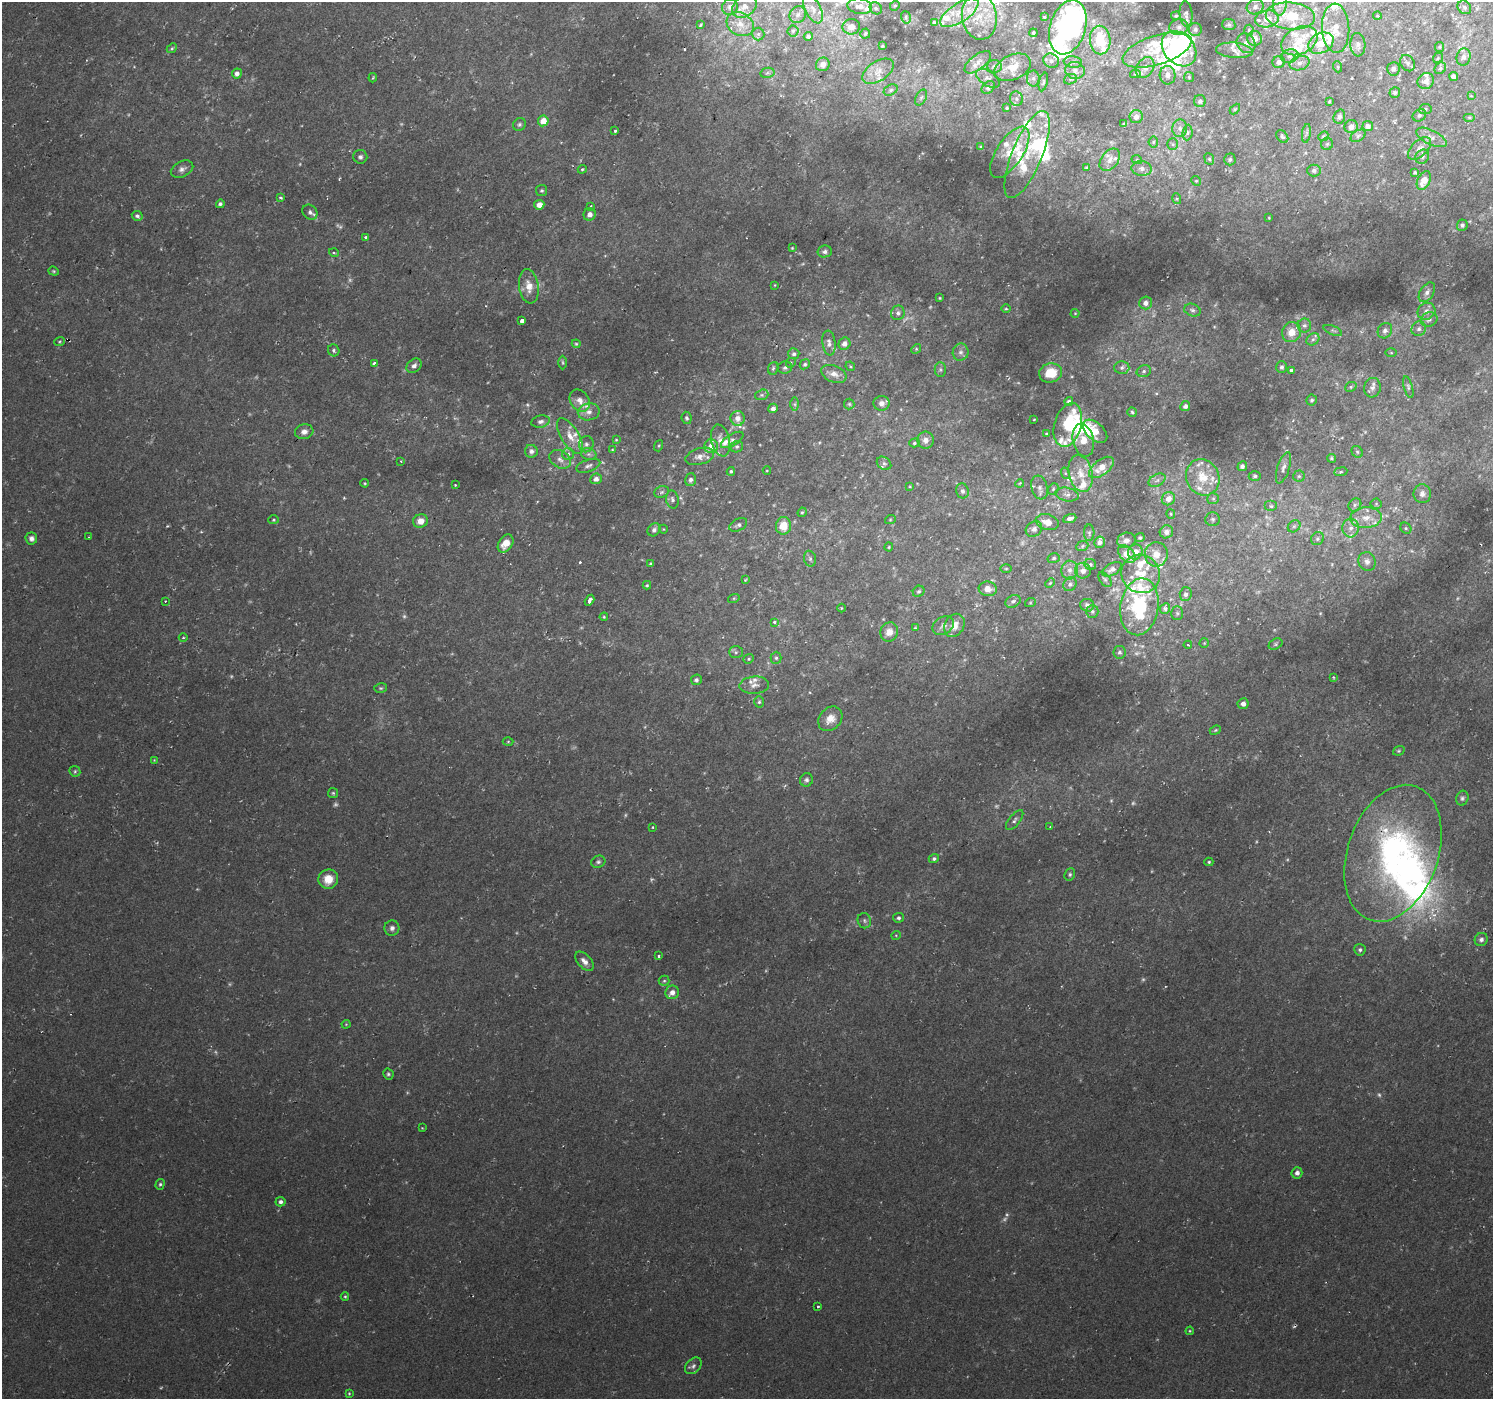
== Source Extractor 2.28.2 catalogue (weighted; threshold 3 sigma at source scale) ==
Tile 10 of 4 x 4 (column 2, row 3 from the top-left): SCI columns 1495-2985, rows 1576-2972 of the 5971 x 6010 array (HDU 1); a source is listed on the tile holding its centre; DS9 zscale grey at full resolution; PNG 1495 x 1401 px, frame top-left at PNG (2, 2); each listed source drawn as its Kron ellipse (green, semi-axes under 4 px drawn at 4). Shown black and unused: <1% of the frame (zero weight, under 2 of 3 exposures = <1% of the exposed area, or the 3 px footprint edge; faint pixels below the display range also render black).
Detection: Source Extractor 2.28.2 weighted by HDU 2 'WHT'; one run over the whole footprint, this tile lists its part. Background 0.021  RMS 0.0065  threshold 0.0291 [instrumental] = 3 sigma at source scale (4.5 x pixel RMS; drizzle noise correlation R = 1.50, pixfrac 1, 0.0396/0.0396 arcsec/px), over >= 5 px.
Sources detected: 484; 29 too faint to see at this stretch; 7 inside a brighter object's white glare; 2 cosmic-ray / hot-pixel residue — neither listed nor drawn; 70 inside a brighter listed object's ellipse — not listed separately; the other 376 listed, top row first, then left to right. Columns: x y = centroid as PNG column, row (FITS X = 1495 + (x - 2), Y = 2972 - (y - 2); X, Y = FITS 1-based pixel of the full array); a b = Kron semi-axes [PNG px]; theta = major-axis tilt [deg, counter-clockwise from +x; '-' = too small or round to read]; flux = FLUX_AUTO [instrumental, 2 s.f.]
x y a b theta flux
1280 2 14 7 83 3.8
745 6 14 10 39 6.3
860 6 12 7 -9 5
895 6 5 4 - 0.88
730 7 8 7 - 2.4
1255 7 9 7 29 2.5
1464 7 7 6 - 1.5
876 8 6 5 - 1.5
813 9 15 7 -63 4.7
959 13 22 9 33 12
1186 14 13 6 -84 2.4
798 15 9 8 - 3.2
979 16 23 17 -80 20
1176 16 5 3 - 0.88
1290 16 25 13 -5 23
1377 16 4 3 - 0.56
906 17 6 4 -73 1.1
1044 17 3 2 - 0.7
1267 19 12 8 11 7.3
934 23 4 3 - 1.2
740 24 14 11 -29 8
701 25 3 3 - 1.2
1229 25 7 5 -8 1.4
851 27 9 7 9 4.4
1068 27 28 18 73 160
1179 27 9 8 - 2.8
1336 28 24 13 -87 12
1195 29 6 6 - 1.5
1249 30 5 5 - 0.93
793 31 5 5 - 1.2
865 33 5 5 - 1.2
1033 33 4 3 - 1.2
758 34 6 6 - 1.6
808 36 4 4 - 2.1
1254 38 7 7 - 5.8
1100 40 14 10 -88 25
1299 41 19 13 26 15
1246 43 10 9 - 3.9
1321 43 13 9 28 13
1358 45 11 7 -86 3
882 46 3 3 - 0.67
1439 47 5 4 - 0.79
172 48 5 4 - 0.99
1179 49 20 15 -47 65
1157 50 36 14 18 23
1234 50 18 7 -5 4.9
1290 56 9 6 14 3.1
1464 57 8 7 - 2.6
1438 58 5 4 - 0.91
1051 61 8 7 - 2.2
978 62 15 7 38 4.3
1073 62 9 6 -8 2.1
1279 62 6 6 - 3
1299 63 10 7 15 3.4
1408 63 8 6 -57 2
823 64 7 6 - 3.8
995 66 7 6 - 2
1013 67 19 12 25 10
1338 67 5 3 - 0.63
1145 68 11 8 57 5
1440 68 6 5 - 1.4
1393 69 7 6 - 2
1075 70 10 8 -10 3.8
878 71 18 9 32 6.3
237 73 5 5 - 3
767 73 7 5 11 1.3
1135 74 5 4 - 0.96
1168 75 9 8 - 4.5
1453 76 5 4 - 2.4
1189 77 5 5 - 0.88
373 78 5 3 - 0.65
988 78 13 7 -33 2.8
1033 78 8 6 -89 2.2
1070 79 7 5 20 1.3
1426 81 8 7 - 4.2
1043 82 9 4 77 1
988 88 7 5 41 1.6
891 90 7 5 27 1.4
1395 93 5 5 - 1.2
1471 96 4 4 - 0.69
921 97 8 5 62 1.3
1016 99 7 6 - 2
1200 101 6 6 - 1.8
1329 102 4 3 - 0.72
1007 108 3 3 - 0.82
1235 109 6 3 45 0.74
1425 109 6 5 - 1.1
1419 115 7 6 - 1.6
1136 117 6 6 - 4.3
1339 117 7 5 72 2.2
1469 117 6 4 0 0.96
543 121 5 5 - 8.1
519 124 7 6 - 1.5
1124 124 3 2 - 0.48
1368 126 5 5 - 2.7
1351 127 7 6 - 4.6
1180 128 9 7 85 3.1
615 131 3 3 - 2.3
1187 133 8 5 84 1.6
1306 133 9 4 81 1.6
1323 136 5 4 - 0.86
1358 136 8 5 31 1.6
1282 137 7 5 -49 1.2
1431 137 16 7 -26 4.1
1153 142 5 5 - 0.97
1173 144 5 5 - 1
1327 144 6 6 - 1.3
981 147 4 4 - 0.76
1419 148 14 8 44 4.3
1010 152 29 13 57 13
1027 154 47 15 67 24
360 157 7 7 - 1.9
1422 157 7 6 - 2.1
1209 159 6 4 -67 1.1
1230 159 6 5 - 1.4
1110 160 12 8 52 4.3
1137 160 5 3 - 0.66
1087 167 3 3 - 0.88
1142 168 10 7 -7 3
182 169 12 7 26 3.1
582 169 4 4 - 0.82
1314 170 7 6 - 1.8
1415 172 3 3 - 1.1
1424 180 10 6 62 9.3
1196 181 5 4 - 0.88
542 190 5 5 - 1.1
280 197 4 3 - 0.8
1177 199 5 3 - 0.7
220 204 4 4 - 1.8
539 205 5 4 - 5.6
591 206 3 3 - 1.4
310 212 8 7 - 2.4
590 214 6 6 - 3
137 216 5 4 - 1.8
1269 218 3 3 - 0.48
1462 225 6 5 - 1.6
366 237 3 3 - 1.5
792 248 3 2 - 0.55
825 251 7 6 - 2.3
334 253 5 3 - 0.78
54 271 5 4 - 0.85
775 285 4 2 - 0.44
529 286 17 9 -82 8.5
1427 292 11 6 57 3.2
940 298 3 3 - 0.62
1146 303 6 6 - 3.5
1006 309 5 3 - 0.67
1192 310 8 6 -20 1.8
1426 311 9 8 - 3.7
898 313 7 6 - 2.2
1075 313 4 4 - 0.59
1429 320 8 7 - 2.8
522 321 4 4 - 4.7
1304 326 7 7 - 2
1419 329 7 7 - 2.4
1333 330 10 4 -22 1.5
1385 331 8 6 54 2.6
1291 332 10 9 - 8.6
1313 339 7 5 42 1.6
60 342 5 4 - 0.73
829 343 12 6 -83 2.9
576 344 4 4 - 0.75
844 344 6 5 - 3.5
916 349 5 4 - 0.85
334 350 6 5 - 1.4
961 352 8 8 - 2.5
1391 353 6 4 -1 0.73
794 354 5 5 - 1.4
563 362 7 3 -89 0.82
374 363 4 3 - 5.8
791 363 5 4 - 0.86
805 364 5 4 - 1.2
414 366 8 6 41 2.7
850 366 5 4 - 0.8
1122 367 7 6 - 1.9
1282 367 6 5 - 1.7
773 368 6 5 - 1.3
785 368 7 6 - 1.5
940 369 7 5 -90 1.2
1291 370 4 4 - 1.6
1144 371 7 5 16 1.6
1051 373 11 9 13 11
834 374 13 8 -22 5.4
1351 387 6 4 22 0.96
1408 387 11 4 -74 1.5
1372 388 10 8 75 2.9
762 395 7 5 19 1.2
580 400 12 9 -53 4.9
1312 400 5 5 - 1.4
1069 401 4 4 - 1.2
882 403 8 7 - 3.3
795 404 7 4 90 1.4
849 404 5 5 - 1
1185 406 5 5 - 2
773 408 5 4 - 2
589 412 11 8 9 4
1132 412 5 4 - 0.89
687 418 6 5 - 1.3
738 418 7 7 - 4.1
1034 419 3 2 - 0.44
540 421 9 6 13 2.5
1068 425 22 13 74 39
1095 431 14 8 -42 13
304 432 9 7 15 3.7
1046 434 4 3 - 0.56
570 436 20 8 -58 8.6
616 440 3 3 - 0.61
720 440 16 9 -77 5.5
732 440 12 6 31 2.2
926 440 8 8 - 4
1083 440 17 10 -77 11
914 443 5 4 - 1.2
586 444 8 7 - 2.3
659 446 6 4 70 0.74
711 446 7 6 - 5.7
737 447 6 5 - 1.3
612 450 4 4 - 0.58
531 451 6 6 - 2.8
1357 452 6 5 - 1.4
568 454 6 6 - 1.7
589 454 8 6 -19 2
700 456 15 8 16 4.4
1331 458 5 4 - 1.1
560 459 12 8 -33 4.2
401 461 4 2 - 0.53
884 463 8 6 -36 1.5
588 466 12 6 19 2.5
1242 466 5 4 - 2
1101 467 14 7 37 8.9
1283 468 16 6 72 3.2
767 470 4 3 - 0.47
731 471 4 3 - 1
1341 472 6 3 7 0.93
1065 473 6 4 -72 0.96
1081 473 19 11 -77 9.9
1255 476 6 4 0 1.2
1299 476 5 5 - 1.2
1203 477 18 16 -63 16
596 479 6 5 - 3.4
691 480 6 5 - 2.1
1157 480 9 6 29 2.5
365 483 4 3 - 0.71
1020 483 4 3 - 0.6
455 485 2 2 - 0.5
910 487 4 2 - 0.53
1040 488 12 8 -73 3.2
1053 489 6 5 - 1.1
962 491 7 6 - 2
662 492 7 5 22 1.5
1422 494 9 9 - 3.2
1067 495 12 6 -9 3.3
672 499 9 6 -78 2
1168 499 7 6 - 5.4
1213 499 6 5 - 1.3
1376 504 5 5 - 1
1355 505 7 6 - 1.8
1271 506 6 5 - 1.5
802 512 5 4 - 0.8
1171 514 4 4 - 0.73
1070 518 7 4 20 2.4
1366 518 16 10 3 8.6
1213 519 7 7 - 1.6
274 520 5 4 - 0.95
890 520 5 3 - 0.64
420 521 7 6 - 6.4
1047 522 12 7 -15 7.4
738 525 9 6 27 1.8
783 526 9 7 84 11
1294 526 7 5 43 1.5
1351 528 9 8 - 4.2
1406 528 6 5 - 1
663 529 4 3 - 0.45
1034 529 9 7 36 3.4
654 530 7 5 45 2.1
1166 532 7 6 - 2.9
1089 533 8 5 88 1.4
89 537 2 2 - 0.57
31 538 6 6 - 2.6
1140 538 4 4 - 0.98
1317 539 7 6 - 1.6
1126 540 9 7 14 3.6
1100 542 6 5 - 2.4
506 543 10 6 54 9
1082 546 6 5 - 1
889 547 4 4 - 0.7
1135 552 8 7 - 4.7
1127 554 10 7 -47 11
1156 554 12 11 - 7.6
1054 558 6 5 - 1.2
810 559 8 6 -75 1.7
1367 561 9 8 - 3.4
650 564 4 4 - 0.94
1090 564 6 5 - 1.5
1006 569 5 3 - 0.74
1112 569 10 6 31 2.9
1069 570 9 8 - 3.9
1083 571 8 8 - 3.6
1141 574 20 19 - 17
1105 579 8 5 -51 1.3
745 580 4 3 - 0.65
1050 583 5 3 - 0.74
1070 584 7 6 - 2.1
647 585 4 4 - 0.8
988 589 9 7 -8 7.6
919 591 6 5 - 1.2
1186 594 7 6 - 2.3
734 598 6 4 18 0.77
589 600 6 3 58 6.2
165 601 3 3 - 1.8
1013 601 8 5 27 2
1030 603 5 3 - 0.61
1087 605 7 6 - 2.7
1139 607 28 19 81 63
841 608 4 3 - 0.49
1165 608 5 5 - 3.2
1092 611 6 6 - 1.4
1177 613 7 6 - 1.5
604 617 4 3 - 0.76
774 622 4 4 - 1.7
943 625 11 8 34 3.4
954 625 12 9 58 7.2
915 628 4 3 - 0.78
889 632 10 8 61 5.7
183 638 4 3 - 0.67
1204 643 5 4 - 0.73
1276 644 7 5 28 1.2
1188 645 4 2 - 0.64
736 652 7 6 - 1.6
1120 652 6 6 - 1.8
776 658 6 5 - 1.5
749 659 5 4 - 1
1333 677 3 3 - 0.85
696 680 5 5 - 1.9
754 685 15 8 3 4.5
381 688 6 5 - 1.1
759 702 5 4 - 1.2
1243 704 5 5 - 3.5
830 719 13 10 46 7.9
1215 730 6 4 22 0.85
508 741 5 3 - 0.68
1399 751 6 4 21 0.88
154 760 4 4 - 0.51
75 771 6 5 - 1.1
806 780 7 6 - 1.7
333 793 5 5 - 0.96
1462 798 7 6 - 1.7
1015 820 12 5 51 2.1
653 827 3 2 - 0.64
1050 827 4 3 - 0.71
1393 853 71 45 71 180
934 859 5 4 - 1.5
598 862 7 6 - 1.7
1209 862 4 4 - 0.9
1070 874 6 5 - 1.2
328 879 10 9 - 11
898 918 5 5 - 1.6
864 921 8 6 -72 1.8
392 928 7 7 - 2.4
896 935 5 3 - 0.57
1481 939 7 6 - 2.2
1360 950 6 5 - 1.6
658 956 3 3 - 2.3
584 961 11 6 -47 4.1
664 981 5 5 - 1
672 992 7 6 - 3.9
346 1024 4 4 - 0.62
388 1074 5 5 - 1.2
422 1128 3 3 - 0.46
1297 1173 6 5 - 2.4
160 1184 5 4 - 1.1
281 1202 5 4 - 2.1
345 1296 4 4 - 0.73
818 1306 3 3 - 1.6
1190 1331 4 4 - 0.61
693 1366 9 7 44 2.3
349 1393 4 3 - 0.72
Isophote crosses this tile's border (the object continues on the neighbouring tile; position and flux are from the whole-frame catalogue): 3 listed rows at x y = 1280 2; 979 16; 1068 27